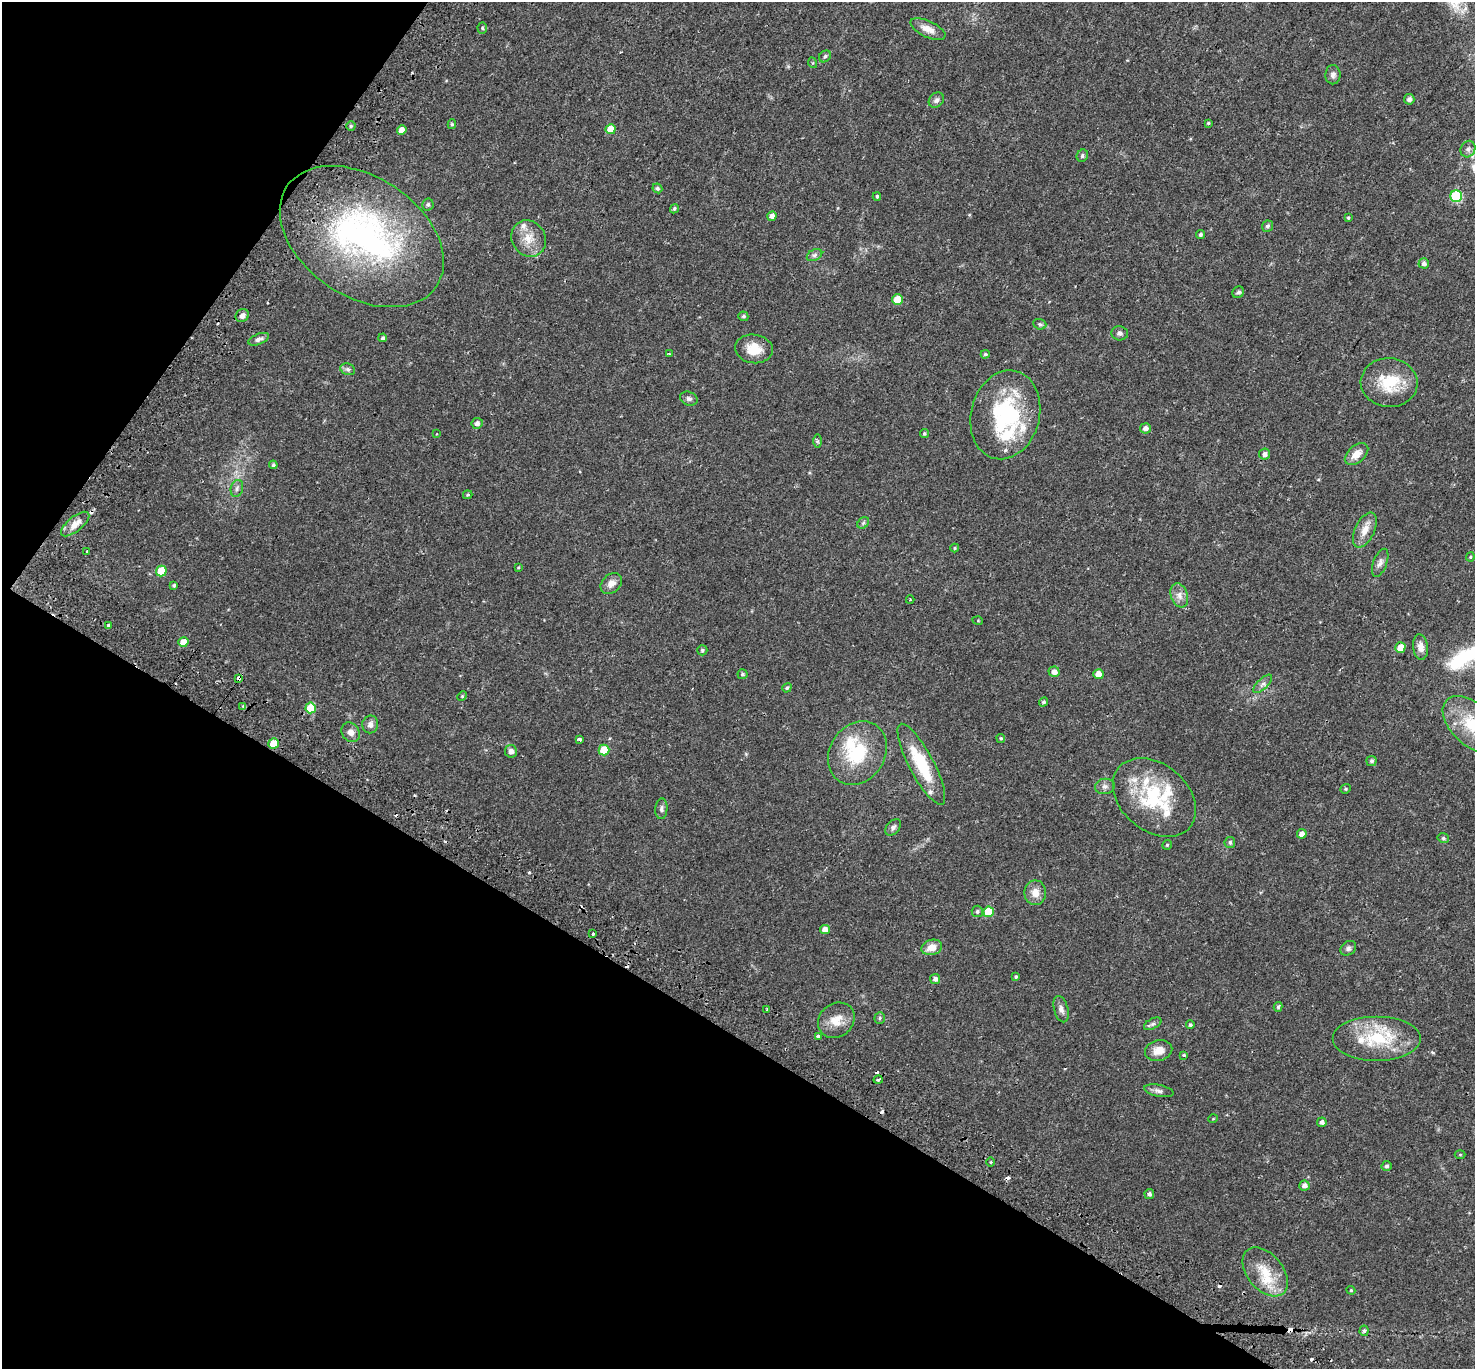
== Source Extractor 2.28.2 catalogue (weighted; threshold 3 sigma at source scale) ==
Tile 9 of 4 x 4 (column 1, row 3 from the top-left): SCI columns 71-1543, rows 1658-3024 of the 6044 x 6110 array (HDU 1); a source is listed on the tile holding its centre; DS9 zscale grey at full resolution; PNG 1477 x 1371 px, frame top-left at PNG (2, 2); each listed source drawn as its Kron ellipse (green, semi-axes under 4 px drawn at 4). Shown black and unused: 31% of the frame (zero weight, under 2 of 3 exposures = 5% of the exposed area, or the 3 px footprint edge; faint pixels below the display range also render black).
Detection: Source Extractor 2.28.2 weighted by HDU 2 'WHT'; one run over the whole footprint, this tile lists its part. Background 0.0254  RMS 0.0035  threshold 0.0156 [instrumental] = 3 sigma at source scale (4.5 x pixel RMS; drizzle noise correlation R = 1.50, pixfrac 1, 0.0396/0.0396 arcsec/px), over >= 5 px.
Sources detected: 161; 1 inside a brighter object's white glare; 16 cosmic-ray / hot-pixel residue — neither listed nor drawn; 11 inside a brighter listed object's ellipse — not listed separately; the other 133 listed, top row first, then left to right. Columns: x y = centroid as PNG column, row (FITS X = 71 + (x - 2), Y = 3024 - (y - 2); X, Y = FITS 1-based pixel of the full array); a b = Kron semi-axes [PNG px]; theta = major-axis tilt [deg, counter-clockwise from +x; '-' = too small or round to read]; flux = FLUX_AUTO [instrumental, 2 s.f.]
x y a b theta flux
482 28 5 5 - 0.4
928 29 19 8 -25 3.1
825 56 6 5 - 0.7
813 63 5 3 - 0.32
1333 75 9 7 89 1.2
1409 99 5 5 - 1.1
936 100 8 6 45 1.1
1208 123 3 3 - 0.38
452 124 5 4 - 0.47
351 126 4 4 - 0.55
611 129 5 5 - 5.9
402 130 5 4 - 2.4
1468 149 8 7 - 1.1
1082 156 6 5 - 0.65
657 188 5 4 - 0.64
877 196 4 3 - 0.49
1456 196 6 6 - 26
428 204 6 6 - 0.68
674 209 5 4 - 0.55
772 216 5 4 - 1.4
1348 218 4 3 - 0.35
1267 226 5 5 - 0.67
1200 234 5 4 - 0.62
362 237 90 60 -34 84
529 238 19 16 -55 5.3
815 255 8 5 27 0.87
1424 263 5 5 - 1.1
1238 292 6 5 - 0.77
897 300 5 5 - 7
242 316 7 6 - 1.2
743 316 5 4 - 0.56
1040 324 7 5 -20 0.61
1120 333 8 7 - 1
383 338 4 4 - 0.67
259 339 11 5 22 1.1
754 349 19 14 -8 6.1
669 353 4 2 - 0.19
985 354 4 4 - 0.52
348 369 7 5 -20 0.81
1389 383 28 24 -4 12
689 399 9 6 -19 0.91
1005 415 45 34 75 34
477 423 6 5 - 1.1
1145 428 5 5 - 1.5
924 433 4 4 - 0.5
437 434 4 3 - 0.31
817 441 7 4 90 0.51
1265 454 5 5 - 1.2
1356 454 14 8 41 3.1
273 465 4 4 - 0.56
237 488 8 6 74 0.95
468 495 5 4 - 0.43
863 523 6 5 - 0.62
75 524 17 7 39 3.2
1365 530 19 9 64 3.4
955 548 4 4 - 0.34
87 551 3 3 - 1.1
1470 557 4 4 - 0.32
1380 563 15 7 69 1.5
518 567 4 3 - 0.27
161 571 5 5 - 10
611 583 12 9 44 2.2
174 585 3 3 - 0.42
1179 595 12 8 -71 2.1
910 600 4 2 - 0.22
978 621 5 3 - 0.24
108 626 4 4 - 0.57
183 642 5 4 - 4.9
1420 647 12 7 -84 2.4
1400 648 5 5 - 4.6
702 650 5 5 - 0.52
1054 672 5 5 - 1.9
742 674 5 5 - 0.56
1099 674 5 5 - 3.9
239 679 4 3 - 6.1
1263 684 12 5 44 1.1
787 688 5 4 - 0.51
462 696 5 4 - 0.34
1043 702 4 4 - 0.56
243 706 4 3 - 0.57
311 708 5 5 - 8.4
370 724 9 8 - 1.5
1472 725 35 20 -44 15
351 732 10 8 -53 2
1001 738 4 4 - 0.41
579 739 4 3 - 0.72
273 744 5 5 - 6.1
604 750 5 5 - 9
511 751 6 6 - 1.5
857 753 34 27 58 18
1372 761 5 5 - 0.68
921 764 45 12 -62 15
1105 786 10 7 9 1.2
1346 789 5 4 - 0.44
1154 797 46 33 -40 25
661 809 10 6 86 0.99
893 827 9 6 47 0.96
1302 834 5 5 - 1.9
1443 838 6 4 -15 0.52
1230 842 5 5 - 0.64
1167 845 5 5 - 0.42
1035 893 12 10 -90 3.1
977 911 6 5 - 0.64
989 912 5 5 - 9.7
825 930 5 4 - 2.6
593 934 3 3 - 0.44
932 947 10 7 16 3.3
1348 948 8 6 39 0.91
1016 977 4 3 - 0.45
935 979 5 5 - 1.1
1278 1007 5 4 - 0.55
767 1009 3 2 - 0.32
1061 1009 13 7 -74 1.5
880 1018 6 5 - 0.51
836 1020 19 16 39 4.9
1153 1024 9 5 26 0.83
1190 1025 4 4 - 0.55
818 1036 3 3 - 1.9
1377 1038 44 22 0 18
1159 1050 14 10 14 3.4
1183 1055 4 3 - 0.44
878 1080 5 3 - 1.8
1159 1091 15 6 -11 1.3
1213 1119 5 3 - 0.25
1322 1122 4 4 - 1.1
1460 1155 5 3 - 0.27
990 1162 5 3 - 0.3
1386 1166 5 5 - 0.71
1304 1186 5 5 - 1.4
1149 1194 5 5 - 0.78
1265 1272 28 18 -50 8.9
1351 1290 4 4 - 0.35
1364 1331 5 4 - 0.49
Overlapping masked pixels (flux is a lower limit): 2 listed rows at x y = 183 642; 239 679
Isophote crosses this tile's border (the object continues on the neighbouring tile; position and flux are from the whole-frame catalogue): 1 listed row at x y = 1472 725